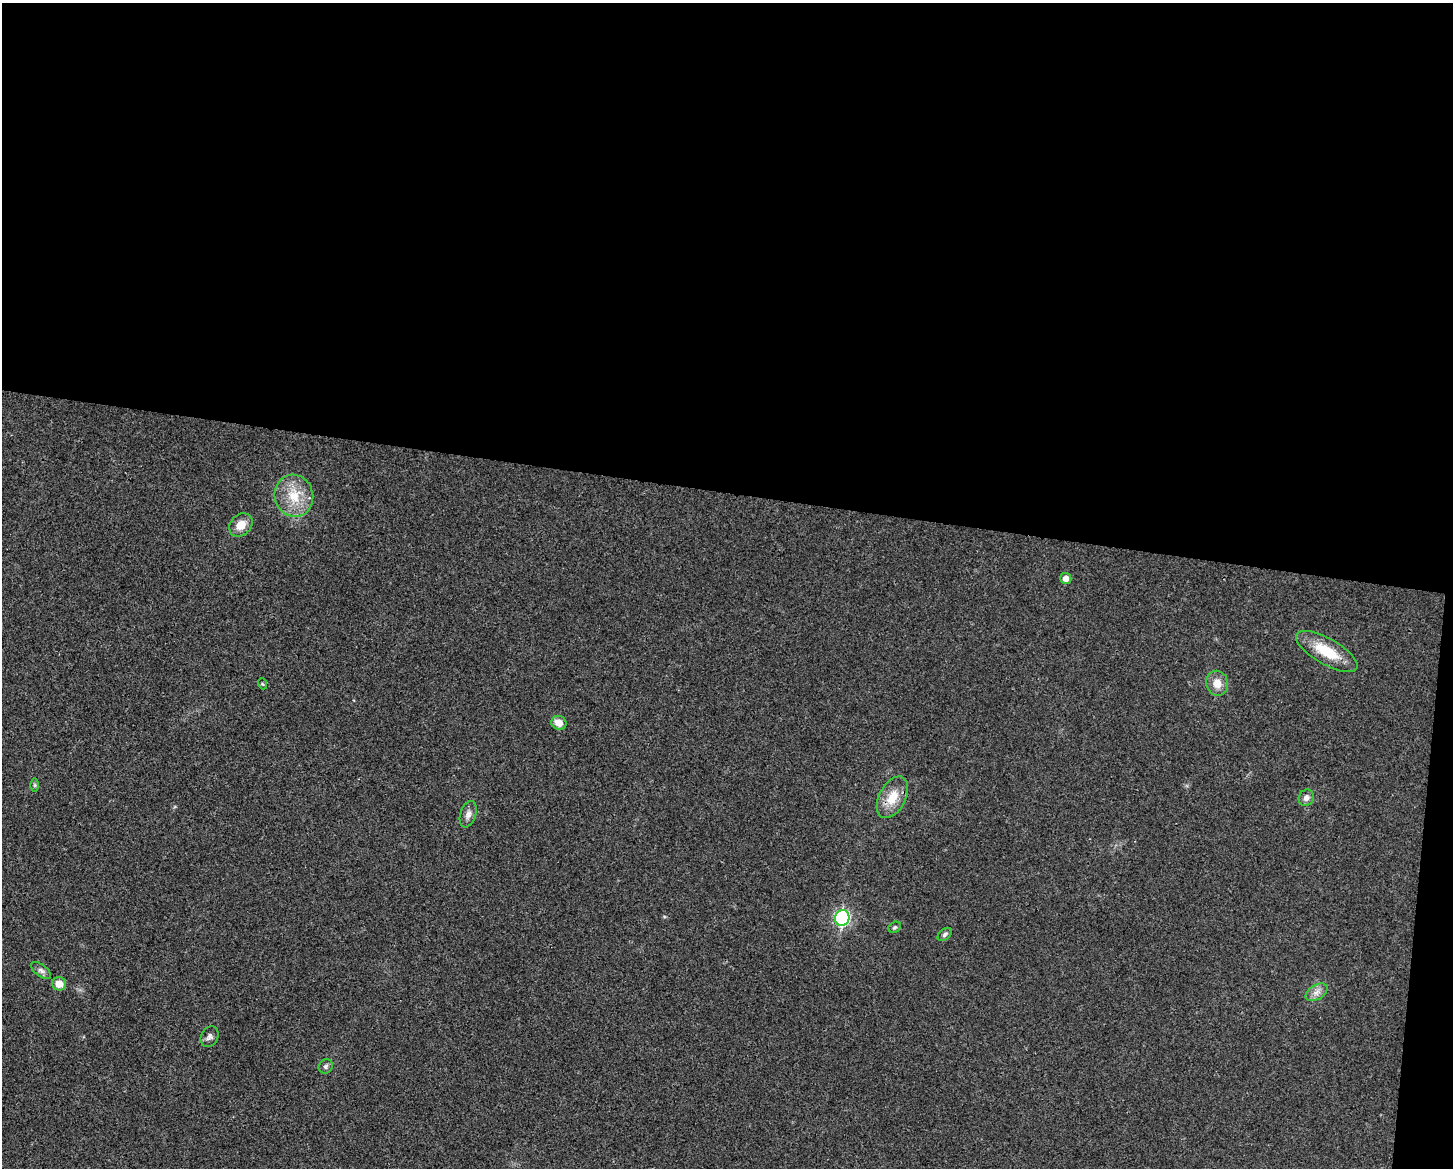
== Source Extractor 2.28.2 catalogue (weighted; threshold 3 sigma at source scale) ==
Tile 3 of 3 x 4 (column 3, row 1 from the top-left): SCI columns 3130-4580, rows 3500-4665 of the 4695 x 4670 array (HDU 1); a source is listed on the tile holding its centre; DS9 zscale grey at full resolution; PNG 1455 x 1170 px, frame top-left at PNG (2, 3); each listed source drawn as its Kron ellipse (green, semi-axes under 4 px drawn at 4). Shown black and unused: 43% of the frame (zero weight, under 3 of 4 exposures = <1% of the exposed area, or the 3 px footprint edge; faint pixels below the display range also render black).
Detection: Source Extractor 2.28.2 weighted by HDU 2 'WHT'; one run over the whole footprint, this tile lists its part. Background 0.0242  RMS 0.0047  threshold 0.021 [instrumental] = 3 sigma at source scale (4.5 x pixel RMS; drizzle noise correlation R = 1.50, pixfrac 1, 0.05/0.05 arcsec/px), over >= 5 px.
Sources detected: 19; all 19 listed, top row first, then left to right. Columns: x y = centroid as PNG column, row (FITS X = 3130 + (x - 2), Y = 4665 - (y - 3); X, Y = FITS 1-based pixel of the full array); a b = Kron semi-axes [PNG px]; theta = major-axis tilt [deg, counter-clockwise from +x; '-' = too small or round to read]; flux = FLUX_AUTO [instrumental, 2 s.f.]
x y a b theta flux
294 496 21 19 -72 13
241 525 13 10 45 5.7
1066 579 5 5 - 3.2
1327 652 35 13 -30 15
1217 683 12 11 - 4.7
263 684 5 3 - 0.51
559 723 8 7 - 4.9
35 785 6 4 -90 0.69
892 797 22 13 63 9.6
1306 798 8 7 - 2
468 814 13 8 72 2.5
842 918 8 7 - 70
895 927 6 5 - 0.82
945 934 8 5 40 1.2
41 971 11 6 -38 1.7
59 984 7 6 - 5.2
1317 992 12 7 32 2.8
209 1037 11 8 60 1.8
326 1066 7 6 - 1.1